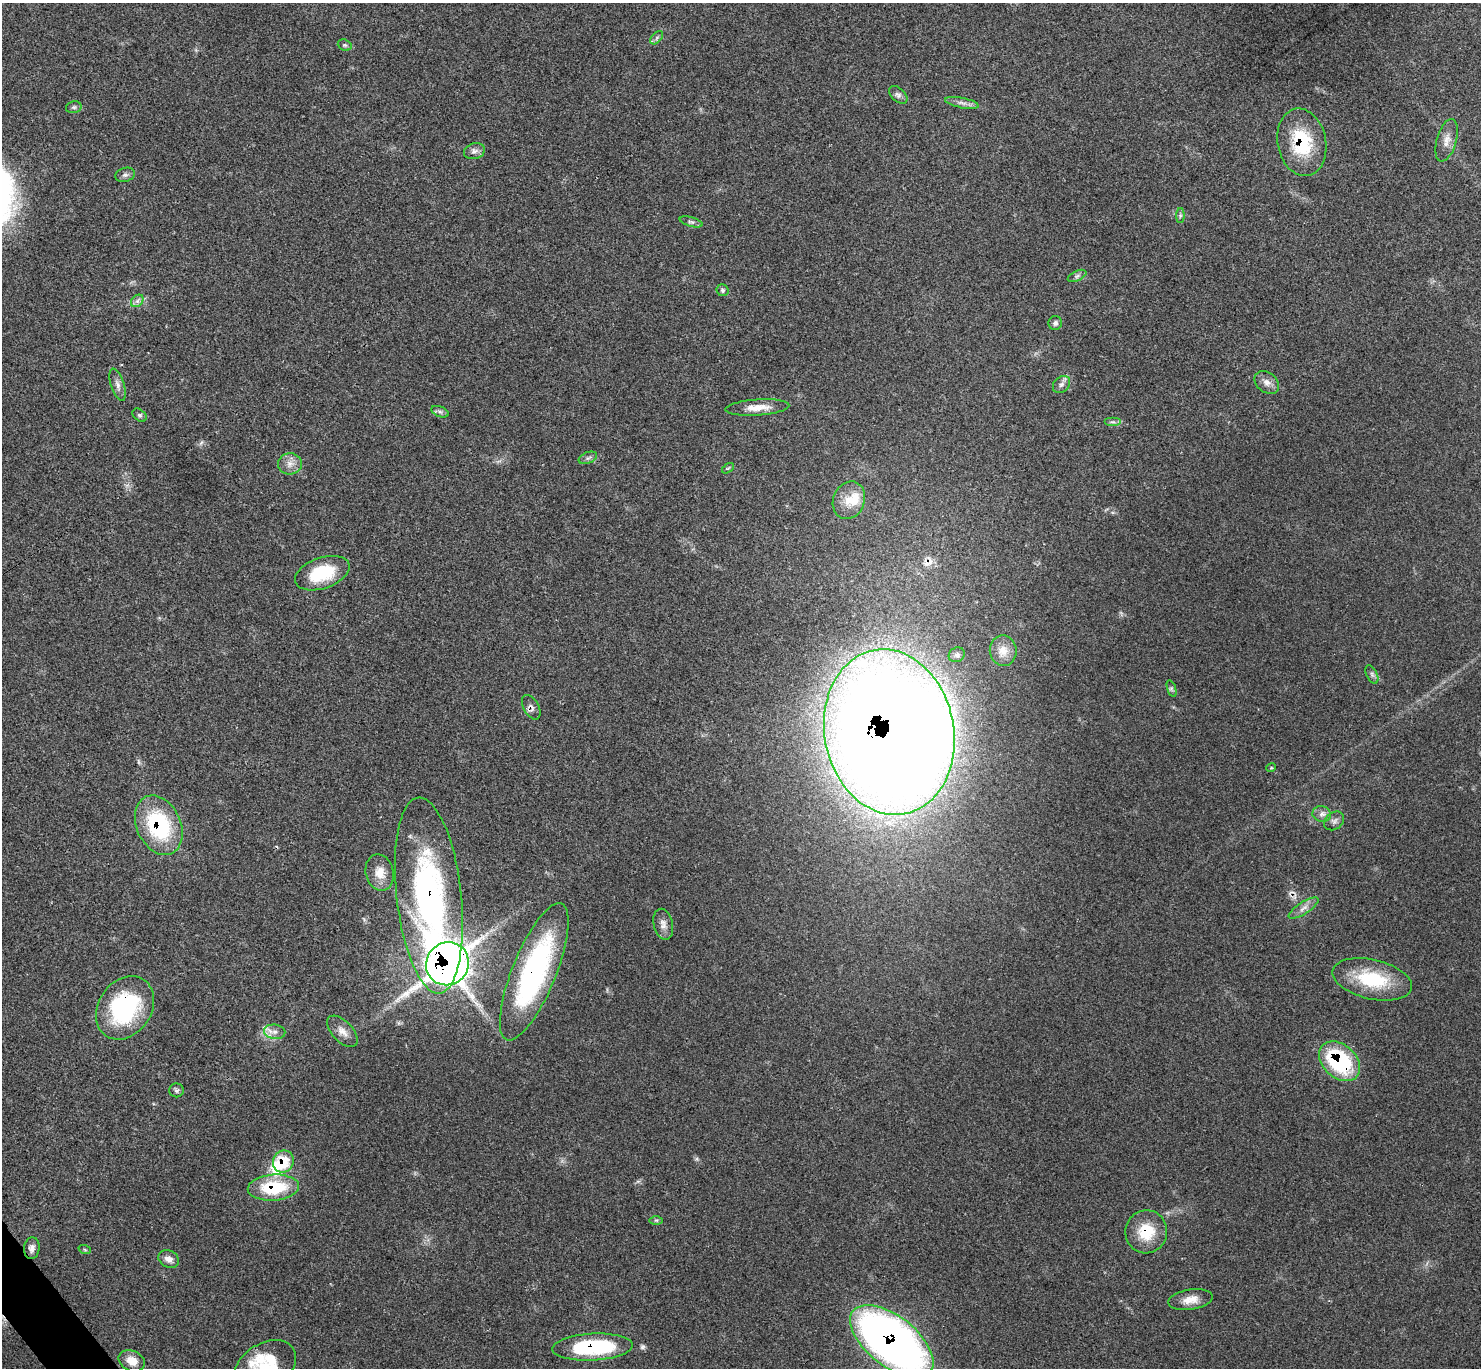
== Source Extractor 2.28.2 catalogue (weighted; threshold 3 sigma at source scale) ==
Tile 7 of 4 x 4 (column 3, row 2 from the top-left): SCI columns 2966-4444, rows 2893-4258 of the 5926 x 5923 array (HDU 1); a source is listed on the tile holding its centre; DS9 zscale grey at full resolution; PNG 1483 x 1370 px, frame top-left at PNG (2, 3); each listed source drawn as its Kron ellipse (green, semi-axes under 4 px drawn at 4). Shown black and unused: <1% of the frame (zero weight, under 3 of 4 exposures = <1% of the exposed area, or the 3 px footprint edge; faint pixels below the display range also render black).
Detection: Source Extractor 2.28.2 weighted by HDU 2 'WHT'; one run over the whole footprint, this tile lists its part. Background 0.063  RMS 0.0054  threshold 0.0244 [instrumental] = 3 sigma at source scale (4.5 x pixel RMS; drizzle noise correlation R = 1.50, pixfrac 1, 0.05/0.05 arcsec/px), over >= 5 px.
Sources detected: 68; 3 cosmic-ray / hot-pixel residue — neither listed nor drawn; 4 inside a brighter listed object's ellipse — not listed separately; the other 61 listed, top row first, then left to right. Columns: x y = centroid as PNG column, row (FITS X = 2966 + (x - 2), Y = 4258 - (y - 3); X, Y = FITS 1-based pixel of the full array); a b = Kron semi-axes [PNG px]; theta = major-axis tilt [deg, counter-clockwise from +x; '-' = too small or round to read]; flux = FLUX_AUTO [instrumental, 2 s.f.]
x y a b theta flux
657 38 8 4 46 1.2
345 45 7 5 -20 1
898 95 11 6 -43 1.8
962 103 17 5 -11 2.7
74 107 8 6 13 1.1
1447 140 22 10 74 5.3
1302 142 34 24 -79 33
474 151 11 8 17 2.5
125 175 10 7 18 1.7
1180 216 7 4 89 0.99
691 222 12 4 -16 1.3
1077 276 10 5 25 1.5
723 290 6 6 - 1.1
137 301 7 5 45 1.7
1055 323 7 6 - 1.8
1267 382 13 10 -37 3.7
1061 384 10 7 43 2.2
118 385 17 6 -72 3
757 407 32 8 4 7.6
440 412 9 5 -23 1.4
140 415 8 5 -40 1.2
1113 422 8 4 0 1.4
588 458 10 5 21 1.5
290 464 12 10 2 4.5
728 468 7 3 36 0.63
849 500 19 15 69 9.8
322 573 28 15 19 26
1003 651 15 13 -82 5.8
957 655 8 7 - 1.7
1372 675 10 5 -64 1.5
1171 688 8 4 -72 1
531 707 13 7 -60 2.4
889 732 83 64 -79 1900
1271 768 5 3 - 0.45
1322 814 9 8 - 2.5
1334 821 11 8 38 2.3
159 825 31 22 -65 51
380 873 18 14 -77 7.8
429 895 98 32 -84 160
1304 908 17 6 33 3.5
663 924 15 9 -77 3.6
447 964 22 21 - 850
534 972 73 22 68 120
1372 979 40 19 -13 32
125 1008 34 26 55 65
342 1031 19 10 -46 5
275 1032 11 7 -8 3.3
1339 1061 23 16 -42 58
176 1090 7 7 - 1.4
283 1162 11 10 - 18
273 1188 25 13 4 30
656 1220 7 4 0 0.89
1146 1232 21 21 - 18
32 1248 11 8 85 2.9
85 1250 6 4 -19 0.64
169 1259 11 8 -27 3.7
1190 1300 22 10 9 6.4
892 1341 49 25 -39 420
592 1347 40 13 3 53
132 1361 13 10 -25 7.2
265 1368 34 23 36 22
Overlapping masked pixels (flux is a lower limit): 14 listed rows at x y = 1302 142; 531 707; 889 732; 159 825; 429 895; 447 964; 534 972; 125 1008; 1339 1061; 283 1162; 273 1188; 1146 1232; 892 1341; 592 1347
Isophote crosses this tile's border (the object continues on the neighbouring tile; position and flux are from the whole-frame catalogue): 2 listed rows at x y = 892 1341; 265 1368